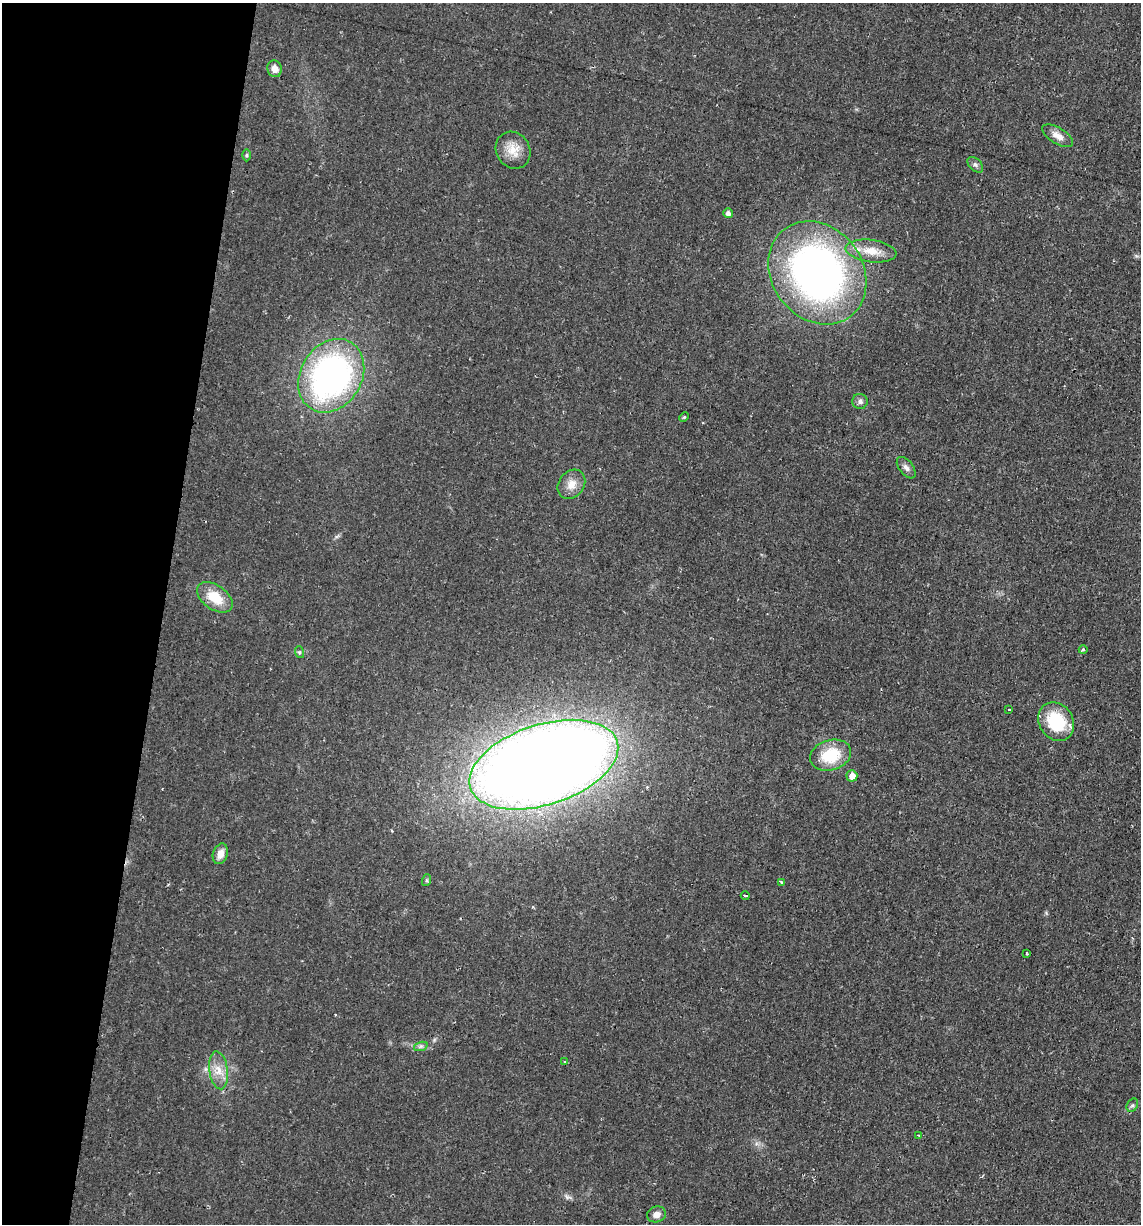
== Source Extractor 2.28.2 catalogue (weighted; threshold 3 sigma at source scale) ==
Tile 9 of 4 x 4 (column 1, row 3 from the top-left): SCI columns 115-1253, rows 1223-2444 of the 4907 x 4888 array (HDU 1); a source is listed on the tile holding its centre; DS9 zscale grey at full resolution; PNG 1143 x 1226 px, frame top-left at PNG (2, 3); each listed source drawn as its Kron ellipse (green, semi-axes under 4 px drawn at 4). Shown black and unused: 14% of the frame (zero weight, under 2 of 3 exposures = <1% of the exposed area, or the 3 px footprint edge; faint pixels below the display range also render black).
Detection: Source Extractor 2.28.2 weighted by HDU 2 'WHT'; one run over the whole footprint, this tile lists its part. Background 0.0287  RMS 0.0049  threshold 0.0221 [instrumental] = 3 sigma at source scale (4.5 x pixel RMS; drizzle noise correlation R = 1.50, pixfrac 1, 0.05/0.05 arcsec/px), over >= 5 px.
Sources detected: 35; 2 cosmic-ray / hot-pixel residue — neither listed nor drawn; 1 inside a brighter listed object's ellipse — not listed separately; the other 32 listed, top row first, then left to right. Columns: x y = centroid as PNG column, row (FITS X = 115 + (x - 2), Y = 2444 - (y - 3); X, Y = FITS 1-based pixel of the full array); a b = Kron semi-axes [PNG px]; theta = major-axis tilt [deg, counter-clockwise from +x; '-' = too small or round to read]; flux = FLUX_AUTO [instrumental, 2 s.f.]
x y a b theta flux
275 69 8 7 - 3.6
1058 136 17 8 -31 4.2
513 150 19 17 -58 7.9
247 155 6 4 89 0.74
975 165 9 6 -45 1.5
728 213 5 4 - 2.1
871 251 25 11 -7 9.2
817 273 55 45 -53 260
331 376 39 30 59 150
860 401 7 7 - 1.7
684 417 5 3 - 0.54
906 468 12 7 -52 2
571 484 16 12 52 5.4
215 597 20 12 -35 12
1083 650 4 3 - 0.51
299 652 6 4 -72 0.75
1009 709 3 3 - 1.2
1056 722 20 17 -58 23
831 755 21 15 17 18
544 765 77 40 18 1100
852 776 5 5 - 4.1
220 854 10 7 71 3.6
427 880 6 4 71 0.69
781 882 3 3 - 1.2
745 896 4 3 - 2.7
1026 953 3 2 - 0.8
421 1046 7 4 18 0.97
565 1062 3 3 - 0.62
219 1070 19 9 -82 6.2
1132 1105 7 5 58 1
918 1135 3 3 - 1.2
657 1214 9 7 19 3.2